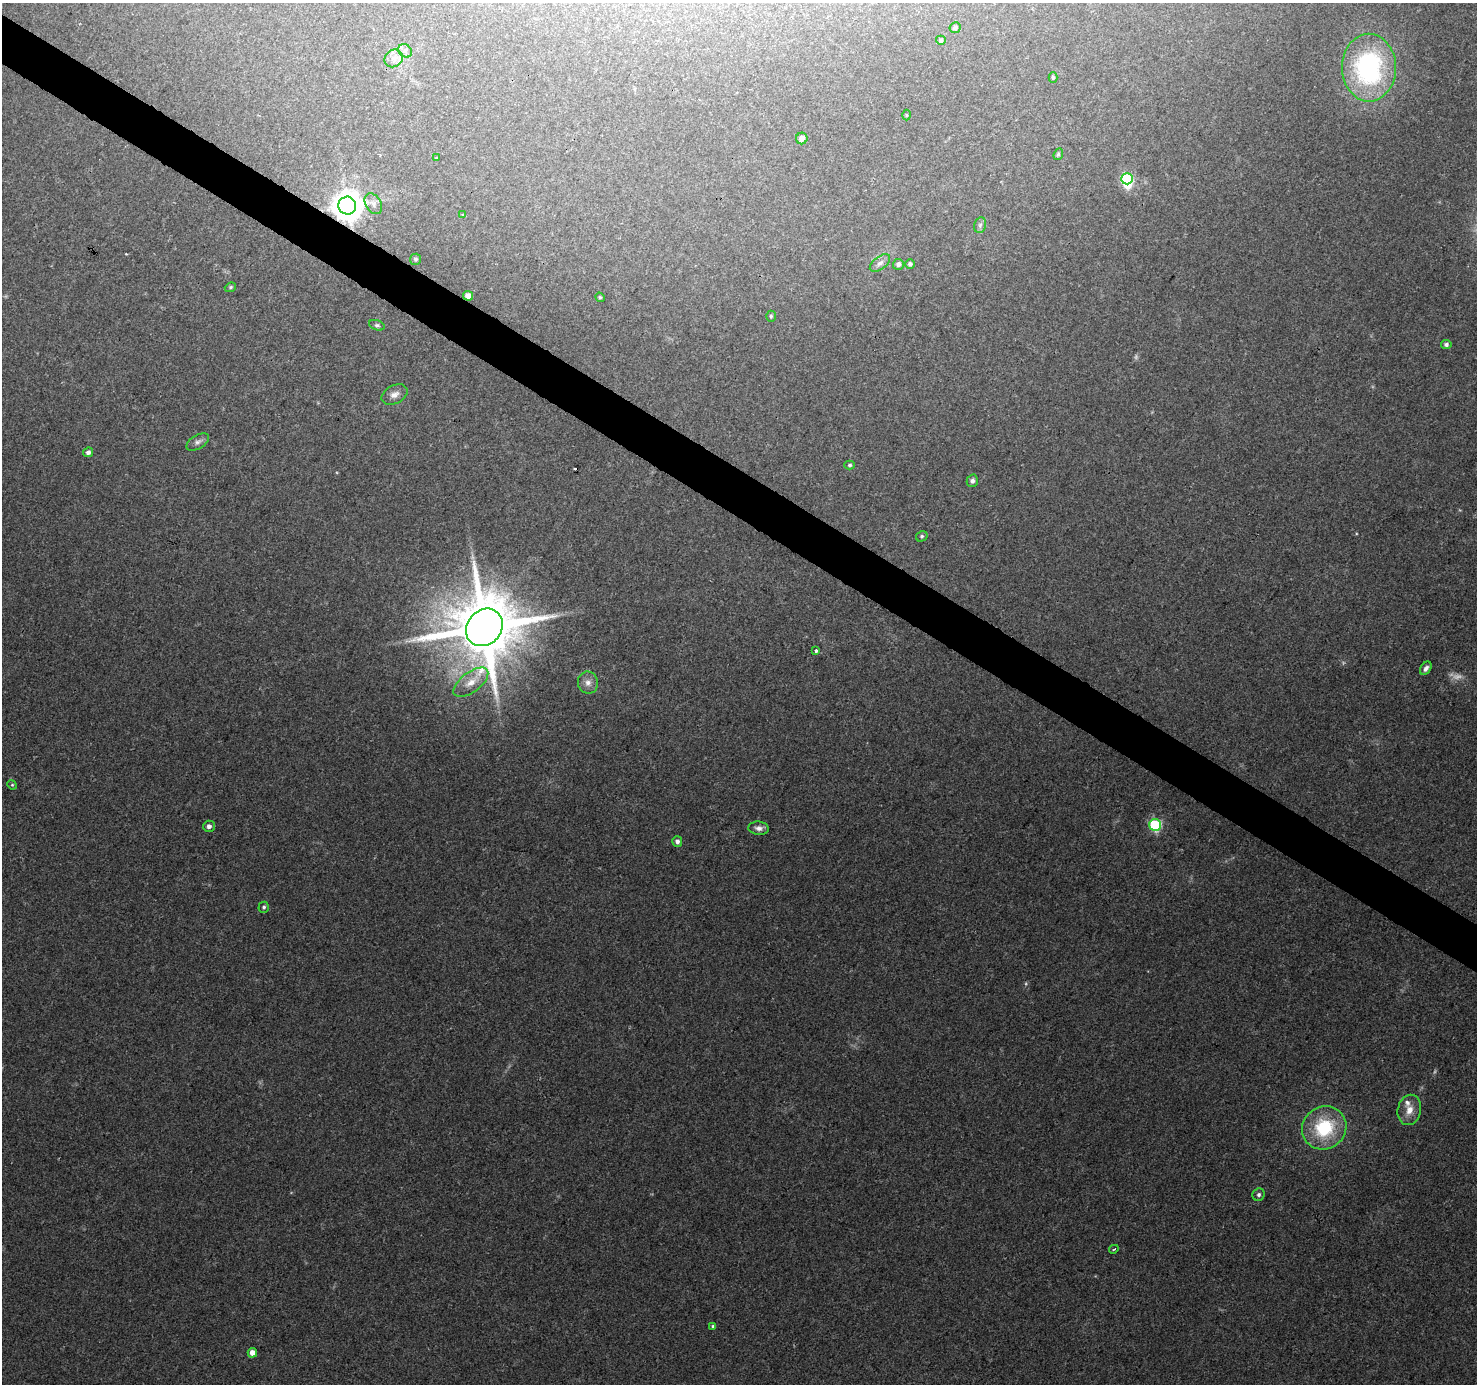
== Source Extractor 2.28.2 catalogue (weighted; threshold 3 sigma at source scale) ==
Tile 11 of 4 x 4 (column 3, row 3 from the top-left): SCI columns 2958-4432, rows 1638-3019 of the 5908 x 5970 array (HDU 1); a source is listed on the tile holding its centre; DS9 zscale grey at full resolution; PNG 1479 x 1386 px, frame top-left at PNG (2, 3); each listed source drawn as its Kron ellipse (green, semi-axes under 4 px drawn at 4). Shown black and unused: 4% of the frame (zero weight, under 3 of 4 exposures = <1% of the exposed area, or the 3 px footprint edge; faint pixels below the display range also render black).
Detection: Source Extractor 2.28.2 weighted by HDU 2 'WHT'; one run over the whole footprint, this tile lists its part. Background 0.126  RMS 0.0058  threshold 0.0259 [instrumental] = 3 sigma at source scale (4.5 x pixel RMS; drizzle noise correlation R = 1.50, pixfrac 1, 0.0396/0.0396 arcsec/px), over >= 5 px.
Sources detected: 55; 4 too faint to see at this stretch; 1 inside a brighter object's white glare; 1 cosmic-ray / hot-pixel residue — neither listed nor drawn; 1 inside a brighter listed object's ellipse — not listed separately; the other 48 listed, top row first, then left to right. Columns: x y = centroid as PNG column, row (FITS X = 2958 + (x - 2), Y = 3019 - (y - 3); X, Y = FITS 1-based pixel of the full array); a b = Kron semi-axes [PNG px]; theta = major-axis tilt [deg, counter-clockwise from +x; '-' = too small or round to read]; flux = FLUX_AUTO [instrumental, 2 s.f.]
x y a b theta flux
955 28 6 5 - 1.7
941 40 5 4 - 1.4
405 51 7 6 - 2
394 58 9 8 - 3.3
1369 68 34 27 -90 99
1053 77 5 4 - 0.91
907 115 5 3 - 0.54
802 138 6 5 - 3.8
1058 154 6 4 68 0.99
436 158 4 2 - 0.43
1127 179 6 5 - 51
373 204 11 7 -58 3.1
347 206 9 9 - 930
463 214 3 3 - 1.1
980 225 8 6 77 1.6
416 259 5 5 - 1.1
880 263 12 6 37 2.7
898 264 5 5 - 2.3
910 264 4 4 - 1.5
230 287 6 4 22 0.88
468 296 5 5 - 4.1
600 297 5 4 - 0.83
771 316 5 4 - 0.92
377 325 8 5 -20 1.3
1446 344 5 4 - 1.6
394 394 14 9 27 3.6
198 442 12 6 31 2.3
88 452 5 5 - 1.8
850 465 5 4 - 1.1
972 481 6 5 - 1.8
922 536 6 5 - 1.1
484 627 20 17 49 5900
816 651 3 3 - 2.4
1426 668 7 5 57 2.2
471 682 20 10 37 8.1
588 683 11 10 - 3.7
12 785 5 4 - 0.66
1155 825 6 6 - 69
209 826 6 5 - 1.9
759 828 10 6 -5 2.8
677 841 5 5 - 1.9
264 907 5 5 - 1.1
1409 1110 15 11 77 6.4
1324 1128 23 21 34 37
1259 1195 6 6 - 1.4
1114 1249 5 2 - 0.58
713 1326 4 3 - 1.1
252 1353 5 4 - 5.1
Overlapping masked pixels (flux is a lower limit): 3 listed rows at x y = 347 206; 468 296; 484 627